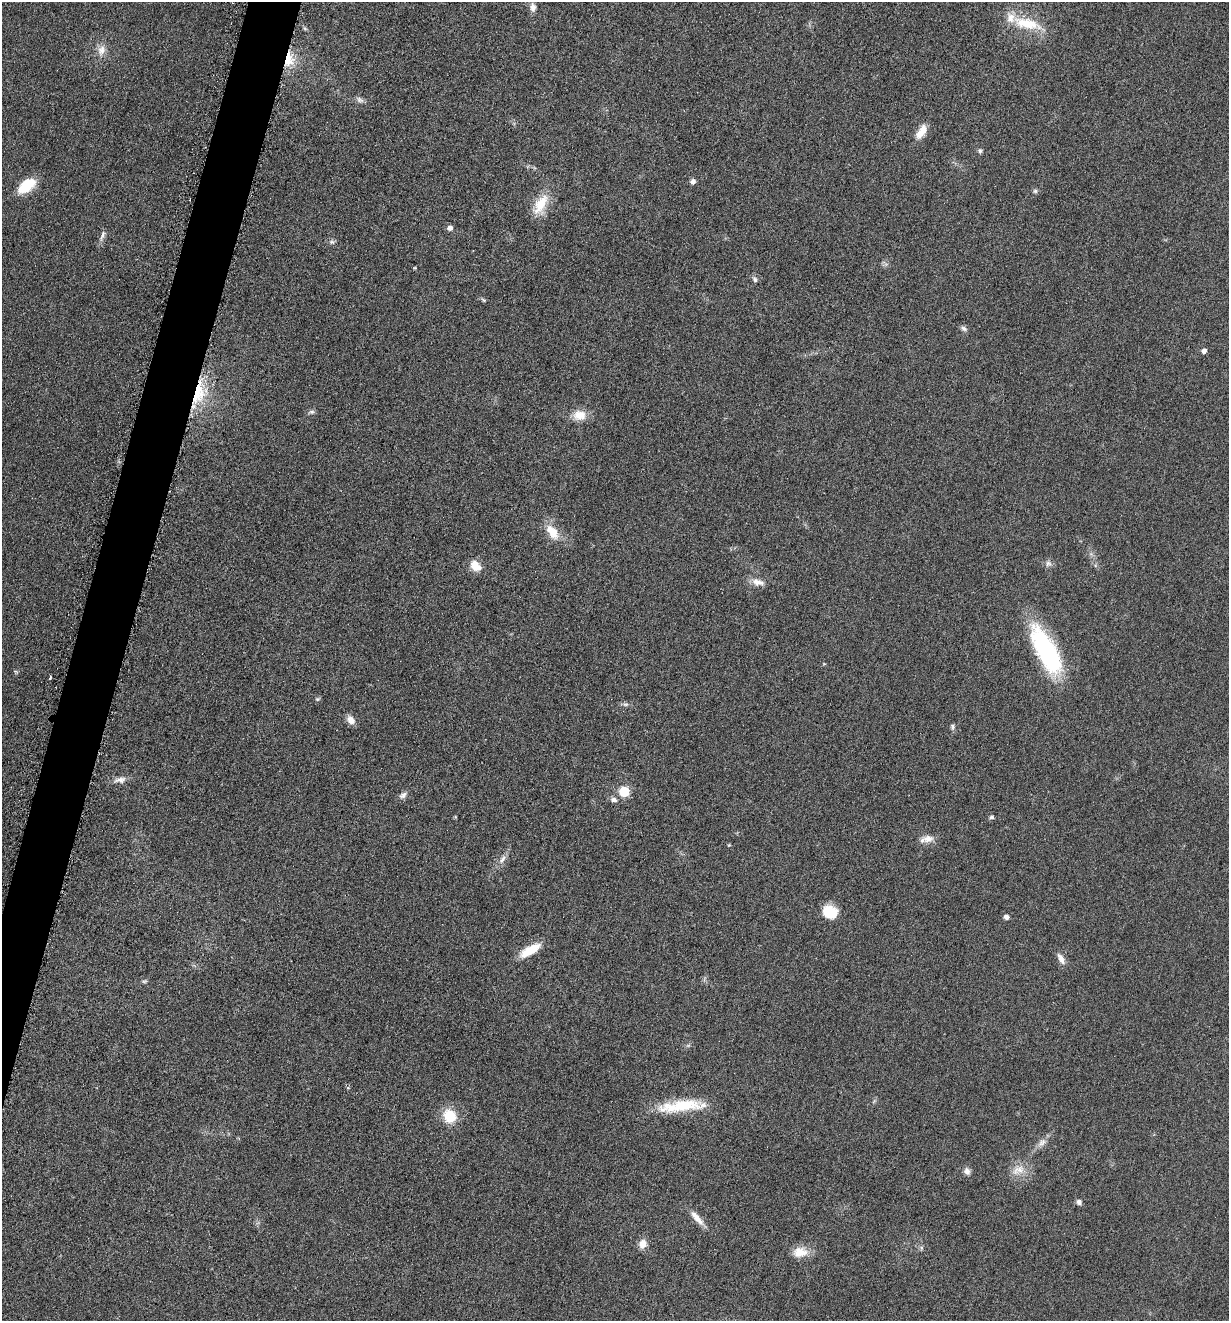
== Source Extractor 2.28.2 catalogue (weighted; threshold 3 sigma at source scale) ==
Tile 7 of 4 x 4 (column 3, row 2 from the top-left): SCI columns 2731-3957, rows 2651-3969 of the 5322 x 5306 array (HDU 1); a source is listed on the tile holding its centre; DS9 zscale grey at full resolution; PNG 1231 x 1323 px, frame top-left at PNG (2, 2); no overlay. Shown black and unused: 3% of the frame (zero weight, under 3 of 6 exposures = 2% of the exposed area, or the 3 px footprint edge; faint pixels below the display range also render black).
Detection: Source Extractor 2.28.2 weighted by HDU 2 'WHT'; one run over the whole footprint, this tile lists its part. Background 0.0753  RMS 0.0097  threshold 0.0395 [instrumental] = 3 sigma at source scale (4.09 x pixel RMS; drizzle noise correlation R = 1.36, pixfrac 0.8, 0.05/0.05 arcsec/px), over >= 5 px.
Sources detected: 57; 1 inside a brighter listed object's ellipse — not listed separately; the other 56 listed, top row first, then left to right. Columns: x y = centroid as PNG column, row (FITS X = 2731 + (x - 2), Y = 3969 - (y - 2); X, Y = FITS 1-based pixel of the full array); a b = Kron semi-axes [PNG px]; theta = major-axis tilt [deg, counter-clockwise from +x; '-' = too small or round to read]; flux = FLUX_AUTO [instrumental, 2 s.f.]
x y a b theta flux
533 7 11 8 -78 5.1
1027 23 41 14 -14 32
305 29 6 4 -20 1.3
101 50 16 11 74 8.2
289 59 18 12 -86 22
360 100 10 7 -28 3.4
921 132 20 9 58 11
980 151 7 5 -60 1.9
693 182 7 6 - 3
26 186 16 9 37 39
1035 191 6 6 - 1.7
540 204 30 15 63 22
450 228 5 5 - 4.6
102 235 17 5 66 3.7
332 242 8 6 -2 2.3
415 268 5 3 - 0.8
755 279 9 6 -62 2.6
483 300 7 3 -52 1.3
964 328 9 6 -33 2.6
1204 351 5 4 - 4.3
198 394 29 16 77 40
312 412 8 6 1 2.2
579 415 17 13 -3 13
552 532 22 12 -52 17
1048 563 9 8 - 3.4
475 566 14 10 -43 12
758 582 18 9 -15 7.9
1046 650 59 21 -62 110
50 678 5 3 - 1.3
318 699 7 5 20 1.4
625 704 9 4 0 2.2
351 720 11 8 -55 6.7
953 727 8 6 90 2.1
120 780 17 8 7 6.4
624 792 6 6 - 52
403 795 12 7 35 3.6
614 800 9 7 -9 3.5
992 817 6 4 1 1.7
928 839 16 9 10 7.7
729 845 4 4 - 0.77
502 859 12 6 53 4.4
830 912 16 12 -22 22
1006 917 5 5 - 3.6
530 950 24 9 31 22
1061 958 17 7 -62 5.8
144 981 8 4 18 1.5
348 1088 5 5 - 1.2
681 1106 58 12 6 40
450 1116 17 14 -58 22
1042 1142 13 9 37 5.7
1018 1170 21 12 25 13
967 1171 9 7 -70 4.2
1079 1202 7 6 - 3.1
697 1218 25 7 -49 9.4
643 1244 9 8 - 9.6
800 1252 19 13 4 13
Overlapping masked pixels (flux is a lower limit): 2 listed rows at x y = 289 59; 198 394